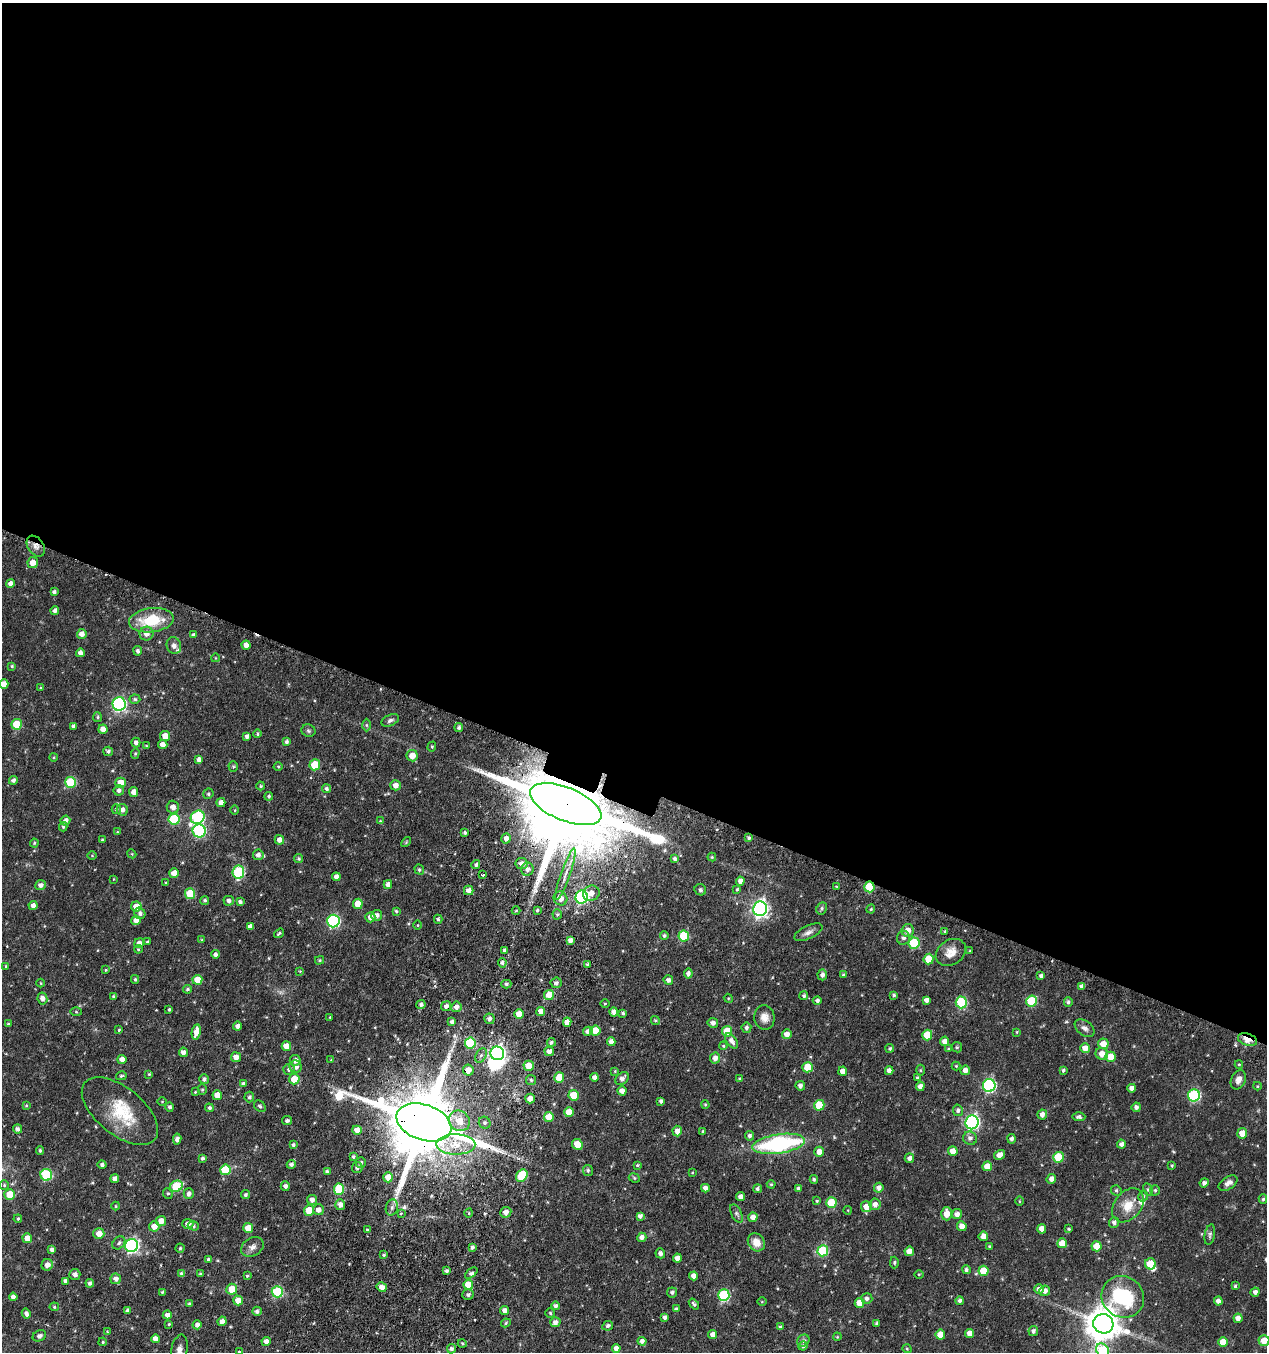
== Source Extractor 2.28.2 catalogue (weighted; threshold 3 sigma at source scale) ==
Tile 3 of 4 x 4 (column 3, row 1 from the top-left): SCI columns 2858-4122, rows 4110-5459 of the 5583 x 5518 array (HDU 1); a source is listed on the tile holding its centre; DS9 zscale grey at full resolution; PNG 1269 x 1354 px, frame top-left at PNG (2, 3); each listed source drawn as its Kron ellipse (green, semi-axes under 4 px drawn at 4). Shown black and unused: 58% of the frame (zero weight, under 3 of 6 exposures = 4% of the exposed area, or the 3 px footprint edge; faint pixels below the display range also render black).
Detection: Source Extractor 2.28.2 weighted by HDU 2 'WHT'; one run over the whole footprint, this tile lists its part. Background 0.0643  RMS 0.0058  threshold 0.0236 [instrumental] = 3 sigma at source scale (4.09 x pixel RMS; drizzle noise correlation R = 1.36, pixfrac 0.8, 0.05/0.05 arcsec/px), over >= 5 px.
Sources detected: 482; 1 inside a brighter object's white glare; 1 cosmic-ray / hot-pixel residue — neither listed nor drawn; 5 inside a brighter listed object's ellipse — not listed separately; the other 475 listed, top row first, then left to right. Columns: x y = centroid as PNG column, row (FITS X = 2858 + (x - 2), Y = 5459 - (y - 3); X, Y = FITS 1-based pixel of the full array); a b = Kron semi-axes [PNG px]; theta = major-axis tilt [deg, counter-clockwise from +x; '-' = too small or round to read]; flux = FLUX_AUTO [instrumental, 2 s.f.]
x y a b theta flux
36 546 11 7 -55 3.3
33 563 5 5 - 4.7
10 583 4 4 - 2.3
54 592 4 4 - 1.2
55 611 4 4 - 1.8
151 620 22 12 7 20
82 634 5 5 - 2.9
146 634 7 7 - 3.3
194 635 4 4 - 1.2
246 645 4 4 - 2.9
174 646 8 7 - 2.2
138 651 4 4 - 1.5
80 653 4 4 - 2.7
215 658 4 3 - 0.4
12 666 4 4 - 0.64
4 684 5 4 - 3.9
40 688 4 3 - 0.51
135 699 5 4 - 0.91
119 704 7 6 - 89
97 717 5 4 - 0.77
390 720 9 5 22 1.6
17 724 5 5 - 18
366 725 6 4 -89 0.8
73 726 4 3 - 1.3
459 728 4 4 - 1.2
103 729 4 4 - 4.1
308 731 7 6 - 1.1
257 734 4 4 - 0.92
165 736 5 5 - 5.7
247 736 4 4 - 1.6
286 742 4 4 - 1.3
136 743 5 4 - 1.8
163 744 5 4 - 3.1
146 746 4 3 - 0.52
432 747 5 4 - 0.64
108 751 5 4 - 1.4
135 753 5 4 - 0.68
412 756 6 5 - 5.5
54 757 4 3 - 0.46
199 760 4 4 - 2.1
315 765 5 5 - 14
278 766 4 3 - 0.56
233 767 5 4 - 0.66
13 780 4 4 - 1.4
70 782 5 5 - 27
121 783 5 5 - 6.9
395 785 5 5 - 3.5
261 786 4 4 - 0.58
326 789 4 4 - 1.3
119 790 5 5 - 1.6
134 792 5 4 - 4
208 794 5 5 - 0.91
269 796 4 4 - 0.78
221 803 4 4 - 2.9
566 804 38 16 -22 13000
173 807 6 6 - 3.2
116 809 5 4 - 0.97
122 810 6 5 - 2.2
235 810 5 3 - 0.48
198 817 7 6 - 56
174 819 5 5 - 28
65 820 5 5 - 2.3
380 821 4 3 - 0.43
63 827 4 3 - 0.79
199 831 6 6 - 58
117 832 4 4 - 0.48
465 833 3 3 - 1
506 838 5 4 - 2.7
749 838 3 3 - 0.94
102 840 3 3 - 0.56
279 840 5 4 - 2.7
406 842 6 3 46 0.62
34 843 4 4 - 0.51
132 854 4 3 - 0.49
92 855 5 3 - 0.47
258 855 5 5 - 2.2
712 857 4 4 - 0.59
299 859 4 4 - 0.89
674 859 4 4 - 1.2
521 864 6 5 - 2.7
476 865 4 4 - 1.4
419 869 5 4 - 0.94
527 869 6 6 - 2.4
238 872 6 6 - 40
174 873 5 5 - 4.7
565 874 27 4 71 5.5
483 875 3 3 - 1.5
336 877 4 4 - 2.5
113 879 4 2 - 0.33
740 881 4 4 - 2.6
166 883 3 3 - 0.49
40 885 5 5 - 2
388 885 4 4 - 2.7
837 887 4 4 - 0.64
869 887 5 5 - 18
737 889 4 3 - 0.62
469 890 5 4 - 3.3
700 890 6 5 - 1.1
591 893 8 7 - 4.2
190 894 5 5 - 20
582 897 6 6 - 95
560 898 7 6 - 3.7
205 900 4 4 - 0.93
229 901 5 5 - 1.8
240 902 4 4 - 1.3
358 904 5 5 - 9.4
33 905 4 4 - 2.1
136 906 5 5 - 7.1
822 908 6 5 - 1.1
760 909 7 7 - 180
871 909 4 4 - 0.59
537 910 4 4 - 1
396 911 4 4 - 0.68
516 911 4 3 - 0.5
140 913 6 5 - 1.7
557 914 5 4 - 0.88
377 915 5 5 - 2.4
370 917 5 5 - 3.2
438 919 4 4 - 0.9
136 920 5 4 - 3.5
333 921 6 6 - 73
418 925 5 3 - 0.45
250 926 4 4 - 2.5
908 930 6 6 - 4.6
945 931 4 3 - 0.48
808 932 15 6 25 2.7
279 933 5 3 - 0.8
664 936 4 4 - 0.93
684 936 5 5 - 26
903 938 7 6 - 2.1
202 940 4 3 - 0.5
570 940 4 4 - 2.2
147 942 4 3 - 0.75
139 943 5 4 - 2.5
914 943 5 5 - 28
138 949 4 4 - 0.57
504 950 3 3 - 1.1
970 950 4 3 - 0.43
951 952 16 12 33 5.9
215 954 4 4 - 1.6
929 959 5 5 - 11
320 960 4 3 - 0.68
502 963 5 4 - 1.3
588 965 3 3 - 1.5
6 966 4 3 - 0.72
106 970 3 3 - 0.52
300 971 4 3 - 0.49
688 974 5 4 - 1.9
822 975 5 4 - 1.8
843 975 3 3 - 0.82
1041 976 4 3 - 1.5
135 979 4 3 - 0.87
197 980 5 5 - 8.2
668 980 5 4 - 2.1
40 983 4 3 - 0.44
556 983 5 5 - 1.6
506 984 5 4 - 1.2
1082 986 4 4 - 2.4
187 989 4 4 - 0.91
549 995 5 5 - 9.2
894 995 4 3 - 0.94
114 996 4 3 - 1.1
804 996 4 4 - 1.1
42 998 6 5 - 2.3
728 998 5 3 - 0.49
926 1000 4 4 - 2.3
817 1001 4 4 - 1.5
1032 1001 5 5 - 23
961 1002 6 5 - 36
1068 1002 5 4 - 1.2
421 1004 4 4 - 1.5
605 1004 5 3 - 0.49
446 1006 5 5 - 1.7
456 1007 5 5 - 2.7
169 1009 3 3 - 0.73
541 1011 4 4 - 5.5
76 1012 5 4 - 0.54
614 1012 4 4 - 3.1
623 1013 4 3 - 1
519 1014 5 4 - 6.7
330 1017 4 3 - 0.44
764 1017 12 10 -83 4.2
489 1019 5 5 - 2.2
655 1020 5 4 - 0.89
452 1022 4 3 - 1.6
567 1022 4 4 - 4.2
713 1023 5 5 - 2.1
8 1024 4 3 - 0.67
237 1026 4 4 - 2.2
746 1028 5 5 - 1.5
1085 1028 11 7 -37 2.3
119 1030 4 3 - 0.55
588 1031 5 4 - 2.4
595 1031 5 5 - 9.8
727 1031 5 5 - 13
196 1032 7 4 80 5.4
1017 1032 4 3 - 0.52
787 1034 5 4 - 3.7
927 1035 5 5 - 12
1247 1039 10 6 -19 7.4
732 1041 9 5 -55 2.9
944 1041 5 4 - 3.2
551 1042 4 4 - 1.3
611 1042 4 4 - 2.6
470 1043 5 5 - 29
1103 1044 5 5 - 7.2
286 1046 5 5 - 5.7
723 1046 4 3 - 0.52
957 1047 5 5 - 0.76
890 1048 4 4 - 0.94
1085 1048 5 5 - 5
949 1049 4 3 - 0.72
549 1051 5 4 - 2.6
183 1052 5 4 - 2.4
497 1053 7 7 - 160
1102 1054 6 5 - 4.4
481 1055 8 5 61 1.5
236 1057 5 5 - 3.9
1111 1057 5 5 - 9.8
715 1058 5 5 - 3
122 1059 4 4 - 2.7
295 1060 5 5 - 2.7
331 1060 4 3 - 0.44
1239 1064 4 4 - 0.63
529 1066 5 5 - 8.5
956 1066 4 4 - 0.55
295 1067 6 6 - 3.3
807 1067 5 5 - 13
289 1069 6 5 - 1.7
468 1070 5 5 - 4.3
921 1070 5 3 - 0.57
965 1070 5 5 - 3
1063 1070 4 3 - 1.1
615 1071 3 2 - 0.43
843 1071 4 4 - 3.2
889 1071 4 4 - 2.4
149 1074 4 4 - 0.54
121 1076 5 4 - 0.8
595 1077 4 4 - 2.6
917 1077 3 3 - 0.69
559 1078 5 5 - 12
204 1079 5 5 - 1.4
294 1079 5 5 - 9.2
622 1079 7 5 45 2.4
740 1079 3 3 - 0.95
531 1080 5 5 - 0.95
1238 1080 10 7 66 3.5
243 1084 4 4 - 1.2
989 1085 6 6 - 79
800 1086 5 4 - 2
920 1086 4 4 - 2.8
1257 1086 4 4 - 0.54
1132 1088 4 4 - 2.8
202 1090 5 4 - 0.82
622 1091 4 4 - 2.8
195 1092 4 3 - 0.48
217 1095 5 4 - 7.2
574 1095 5 5 - 12
1194 1095 6 6 - 58
249 1097 5 5 - 1.4
530 1098 5 4 - 3.3
661 1101 4 3 - 1.2
162 1102 5 3 - 0.41
26 1105 4 4 - 0.56
705 1105 4 3 - 0.66
819 1105 5 5 - 17
260 1106 7 5 -44 1.1
170 1107 5 4 - 1.3
1136 1107 5 4 - 1.5
209 1108 4 4 - 1.2
958 1110 6 5 - 1.5
120 1111 45 23 -39 24
569 1112 5 5 - 7.6
1042 1114 5 5 - 2.7
549 1117 5 5 - 9.8
1079 1117 6 4 -2 1.1
287 1121 5 4 - 1.3
459 1121 11 10 - 7.8
424 1122 28 17 -19 7100
972 1122 7 6 - 110
485 1123 6 5 - 1.2
18 1129 4 4 - 1.7
357 1130 5 4 - 3.8
677 1131 5 4 - 3.3
703 1131 3 3 - 0.87
1242 1133 5 5 - 6.5
749 1136 5 4 - 1.4
970 1138 7 6 - 2.2
177 1139 5 4 - 2.2
1012 1139 4 4 - 1.5
456 1144 19 10 0 12
577 1144 6 5 - 7.5
779 1144 26 9 8 63
1122 1144 4 4 - 2.1
293 1145 4 3 - 1.3
40 1150 4 3 - 0.91
953 1151 5 4 - 4.8
819 1152 5 4 - 3.5
1000 1155 6 4 33 3.3
353 1157 3 3 - 0.91
1058 1157 5 5 - 18
203 1158 4 3 - 1.2
909 1158 4 4 - 2.1
361 1162 5 5 - 1.5
291 1164 4 4 - 1.7
102 1165 4 4 - 1.6
637 1165 3 3 - 0.67
1172 1165 3 3 - 0.71
987 1166 5 5 - 6.4
357 1168 5 5 - 1.7
225 1170 5 5 - 20
588 1170 6 5 - 1
327 1172 4 4 - 1.4
692 1173 4 3 - 0.39
46 1175 6 5 - 38
522 1176 7 5 52 22
388 1177 5 5 - 5.2
634 1178 6 4 -23 0.69
115 1179 4 4 - 2.7
814 1179 4 3 - 0.96
1051 1179 5 4 - 2.5
1204 1183 4 4 - 1.7
1228 1183 10 6 32 3.2
771 1184 4 4 - 0.71
4 1185 5 5 - 0.71
176 1186 6 5 - 24
285 1186 5 4 - 1.9
705 1188 4 4 - 2.8
879 1188 5 4 - 2.4
339 1189 5 5 - 25
757 1189 4 4 - 1.2
798 1189 4 3 - 1.3
1116 1190 5 5 - 1
1148 1190 6 4 -63 0.97
1155 1190 5 4 - 1
168 1193 5 4 - 0.8
10 1194 5 5 - 9.9
189 1194 5 5 - 1.8
246 1195 4 4 - 1.1
1143 1196 5 4 - 0.96
741 1197 4 4 - 2.6
1263 1199 5 4 - 0.95
312 1200 5 5 - 2.5
817 1201 4 3 - 0.52
1019 1201 5 3 - 0.45
831 1203 5 5 - 18
875 1204 6 5 - 2.7
340 1205 5 5 - 2.7
1128 1205 19 13 51 9.7
116 1206 4 4 - 0.54
392 1207 8 6 74 1.6
866 1207 5 5 - 4.9
309 1210 5 5 - 12
318 1210 5 5 - 3
848 1210 4 3 - 0.39
506 1212 5 5 - 3
401 1213 4 3 - 0.59
469 1213 4 3 - 0.5
737 1213 10 5 -63 1.2
947 1214 6 5 - 5.9
957 1214 5 5 - 2.7
640 1216 4 4 - 1.6
753 1217 4 4 - 3.1
18 1219 4 3 - 0.74
161 1221 5 5 - 4.6
1114 1222 5 5 - 1.7
188 1224 5 5 - 3
154 1226 5 5 - 3.8
193 1226 6 4 -17 0.91
962 1226 5 4 - 4.1
248 1228 5 5 - 10
1042 1229 4 4 - 4.3
1069 1229 3 3 - 0.63
367 1230 3 3 - 0.56
99 1234 5 5 - 4.6
1210 1235 10 5 79 1.4
983 1236 5 4 - 4.7
642 1237 5 4 - 2.6
27 1238 5 5 - 5.2
756 1242 9 8 - 6
119 1243 7 5 47 1.3
1062 1243 5 5 - 6.8
132 1246 7 6 - 110
989 1246 4 3 - 0.56
1097 1246 5 5 - 8.3
252 1247 12 9 29 2.9
472 1247 3 3 - 1.4
180 1248 4 4 - 0.72
52 1250 4 4 - 1.8
823 1251 5 5 - 32
909 1251 5 4 - 3.8
660 1253 5 4 - 2.1
384 1255 3 3 - 0.66
677 1258 4 4 - 2.7
208 1259 4 4 - 1
894 1262 6 4 89 0.75
1150 1264 5 5 - 12
47 1265 6 5 - 3
966 1270 4 4 - 1.2
446 1271 3 3 - 1.2
983 1271 5 5 - 11
471 1273 7 4 37 1.5
75 1274 5 5 - 2.2
182 1274 4 4 - 1.8
201 1274 4 3 - 0.75
919 1274 5 3 - 0.5
247 1276 4 3 - 0.67
694 1276 4 4 - 3.2
116 1279 5 5 - 2.5
65 1281 4 4 - 1.4
90 1283 4 4 - 1.3
468 1285 5 5 - 8.6
1235 1286 4 3 - 0.78
382 1287 5 4 - 3.3
232 1289 5 5 - 9.5
1039 1289 5 5 - 2.7
1045 1291 5 5 - 2.6
162 1292 3 3 - 0.58
277 1292 5 5 - 35
672 1292 5 5 - 1.2
1255 1292 4 4 - 2
468 1295 5 5 - 1.4
724 1295 6 5 - 42
13 1297 4 4 - 2.2
1123 1297 22 20 -37 48
867 1299 6 5 - 1.7
238 1300 5 5 - 5.2
960 1301 4 4 - 1.6
1218 1301 4 4 - 2.6
762 1302 5 3 - 0.44
859 1303 5 5 - 7.7
189 1304 4 3 - 1.2
694 1304 6 3 -50 0.97
556 1306 4 4 - 1.6
54 1307 5 4 - 0.74
676 1309 4 3 - 1.2
127 1311 4 4 - 1.7
257 1311 4 4 - 1.5
504 1311 4 4 - 2.8
26 1313 5 4 - 1.8
550 1313 5 4 - 0.72
167 1315 4 4 - 2.6
665 1317 4 4 - 1.7
1238 1318 4 4 - 3.1
222 1321 5 4 - 2.4
555 1322 5 5 - 2.4
506 1323 5 4 - 0.73
169 1324 3 3 - 0.58
877 1324 4 3 - 1.2
1103 1324 10 9 - 1100
197 1325 4 4 - 2
608 1326 5 4 - 1.3
780 1327 4 3 - 0.91
107 1331 4 3 - 0.5
1033 1331 5 5 - 1.6
970 1333 4 4 - 4.2
713 1335 4 4 - 3.1
940 1335 5 5 - 6.6
39 1336 7 5 27 1.9
837 1337 4 3 - 0.51
155 1339 4 4 - 3
803 1340 6 5 - 1.3
1264 1340 5 5 - 6.9
266 1341 4 4 - 2.6
642 1341 4 4 - 2.1
103 1342 4 3 - 0.58
1223 1342 5 5 - 9.4
462 1343 4 3 - 0.6
803 1346 4 4 - 1.3
616 1348 4 4 - 2.8
451 1349 4 4 - 1.6
907 1349 5 3 - 0.45
179 1350 15 8 79 3.9
1102 1350 7 6 - 28
239 1352 4 3 - 0.71
Overlapping masked pixels (flux is a lower limit): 6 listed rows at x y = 36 546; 566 804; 869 887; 1247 1039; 468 1070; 424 1122
Isophote crosses this tile's border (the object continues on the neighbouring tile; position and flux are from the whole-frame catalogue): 6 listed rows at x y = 4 684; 10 1194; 1264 1340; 179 1350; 1102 1350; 239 1352